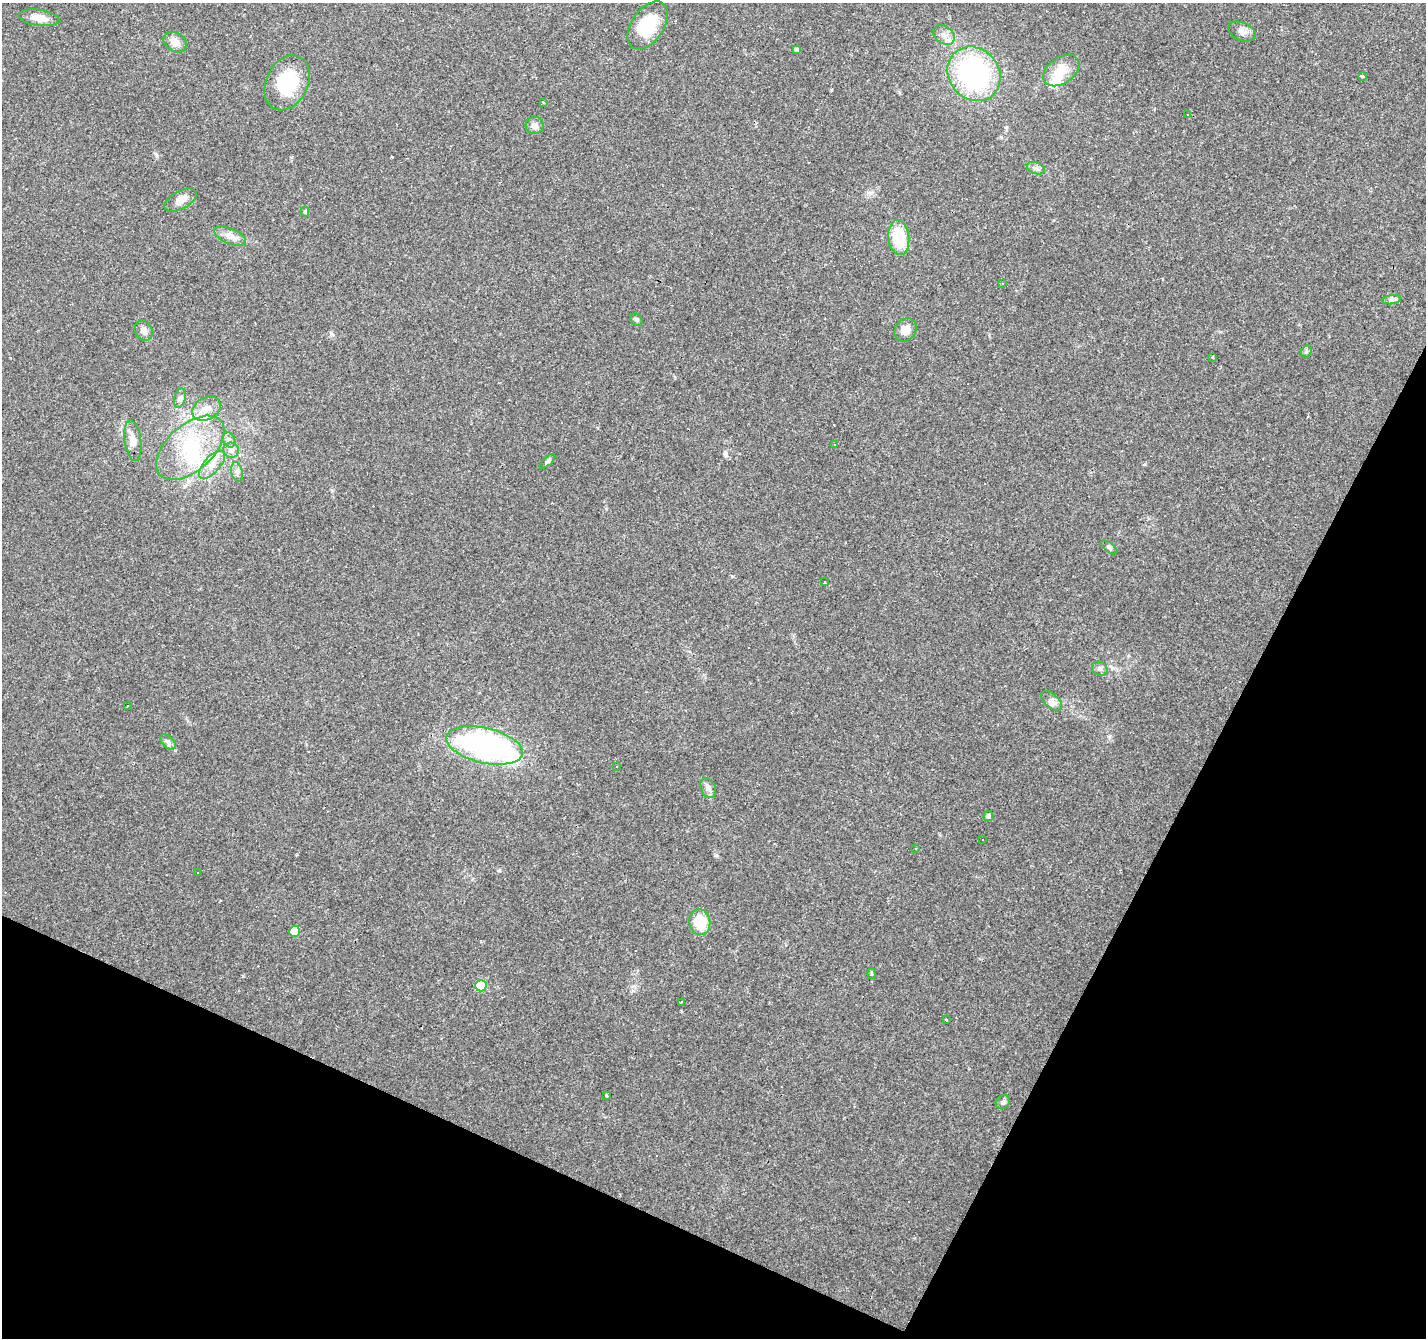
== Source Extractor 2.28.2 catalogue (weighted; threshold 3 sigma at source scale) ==
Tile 15 of 4 x 4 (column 3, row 4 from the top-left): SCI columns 2849-4272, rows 200-1535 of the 5699 x 5807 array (HDU 1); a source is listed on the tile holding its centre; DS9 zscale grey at full resolution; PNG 1428 x 1340 px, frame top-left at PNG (2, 3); each listed source drawn as its Kron ellipse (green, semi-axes under 4 px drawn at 4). Shown black and unused: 24% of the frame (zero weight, under 3 of 4 exposures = <1% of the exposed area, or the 3 px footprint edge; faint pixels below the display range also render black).
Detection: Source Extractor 2.28.2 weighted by HDU 2 'WHT'; one run over the whole footprint, this tile lists its part. Background 0.052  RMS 0.0037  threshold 0.0165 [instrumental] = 3 sigma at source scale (4.5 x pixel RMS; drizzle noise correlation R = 1.50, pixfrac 1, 0.0396/0.0396 arcsec/px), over >= 5 px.
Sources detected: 74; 3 inside a brighter object's white glare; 13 cosmic-ray / hot-pixel residue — neither listed nor drawn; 2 inside a brighter listed object's ellipse — not listed separately; the other 56 listed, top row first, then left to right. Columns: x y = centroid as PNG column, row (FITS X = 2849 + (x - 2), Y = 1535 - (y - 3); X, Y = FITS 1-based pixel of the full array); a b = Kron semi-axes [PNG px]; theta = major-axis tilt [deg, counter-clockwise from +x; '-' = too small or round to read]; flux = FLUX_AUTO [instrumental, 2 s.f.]
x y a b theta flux
39 18 20 8 -8 4
648 25 27 16 55 16
1242 31 14 9 -22 2.2
944 35 12 8 -36 2.4
175 42 12 9 -31 3.2
796 49 4 4 - 0.67
1061 71 20 13 35 7.4
974 74 28 25 -50 66
1362 76 3 3 - 2.1
287 83 29 21 64 20
543 102 3 3 - 0.89
1188 114 3 3 - 0.44
535 125 9 8 - 1.8
1036 168 9 5 -20 1.3
181 200 18 9 30 3.6
305 212 5 4 - 0.63
230 236 17 7 -22 2.9
899 237 17 10 -83 15
1003 283 3 2 - 0.3
1392 300 9 4 9 0.96
636 320 7 5 -42 0.63
905 330 12 10 51 3.8
144 331 10 8 -61 2
1306 351 6 5 - 0.67
1212 357 3 3 - 1.4
180 398 10 5 75 1.1
206 409 15 11 31 3.6
229 440 8 6 -64 1.2
133 441 20 8 -82 3.5
834 445 3 3 - 0.94
190 448 41 23 42 22
231 450 8 7 - 1.9
548 461 10 4 42 0.74
212 465 17 8 49 3.9
237 472 10 5 -76 1.3
1109 547 10 4 -35 0.76
825 582 3 2 - 0.37
1100 669 8 6 -26 1
1052 701 12 6 -42 1.8
128 706 3 2 - 0.44
168 742 9 5 -44 1
484 745 39 17 -13 83
616 767 3 2 - 0.38
708 788 10 7 -63 1.9
988 816 5 5 - 1.7
983 840 3 2 - 0.39
916 849 3 3 - 0.95
197 872 2 2 - 0.32
700 922 13 10 -81 11
295 931 5 5 - 8
872 974 5 3 - 0.45
481 986 6 5 - 16
681 1002 3 2 - 0.4
946 1020 3 3 - 2.7
606 1095 3 3 - 0.62
1003 1102 7 6 - 0.95
Unlisted compact peaks at least as high as the median listed source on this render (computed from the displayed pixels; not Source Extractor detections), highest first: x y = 499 870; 157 156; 831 90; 1145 464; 331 333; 732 576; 726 455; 633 991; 1112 668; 1109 737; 681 1011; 716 855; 899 92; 871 193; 291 157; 332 491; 1001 137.